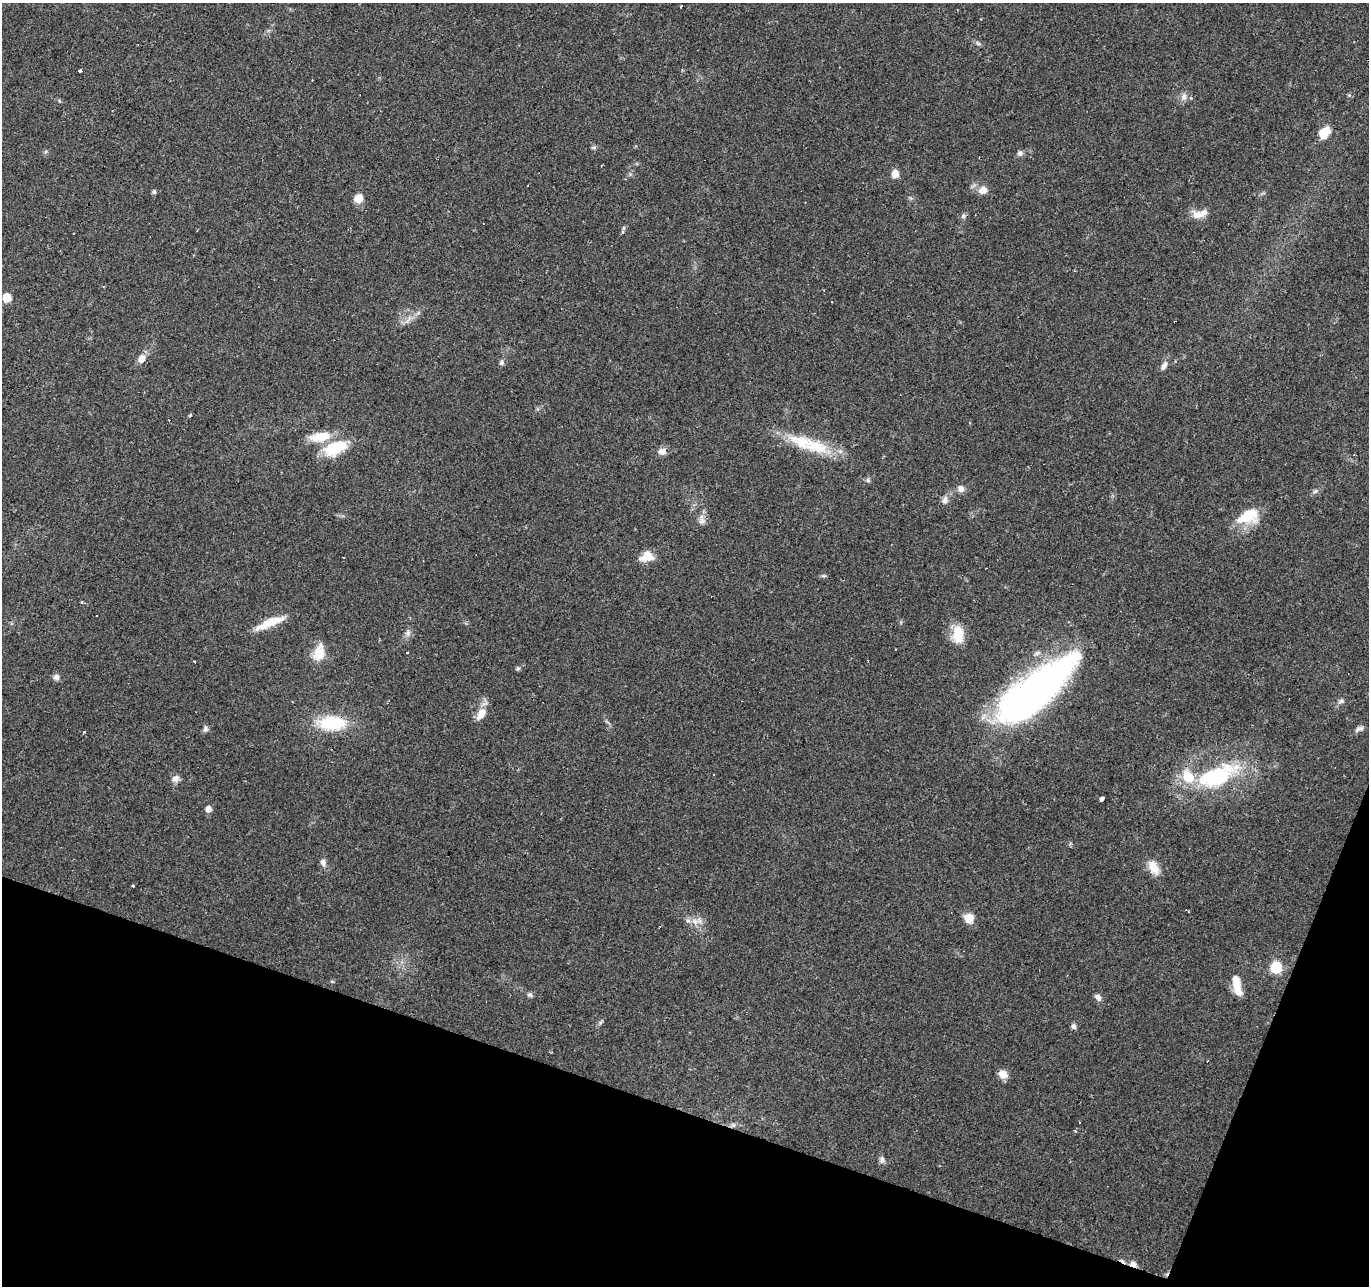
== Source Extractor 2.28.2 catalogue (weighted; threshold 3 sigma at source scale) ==
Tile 15 of 4 x 4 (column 3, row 4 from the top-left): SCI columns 2737-4103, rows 208-1491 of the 5474 x 5616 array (HDU 1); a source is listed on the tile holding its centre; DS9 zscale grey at full resolution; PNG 1371 x 1288 px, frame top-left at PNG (2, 3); no overlay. Shown black and unused: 17% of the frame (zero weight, under 2 of 3 exposures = <1% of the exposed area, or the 3 px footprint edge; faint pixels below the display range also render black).
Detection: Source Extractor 2.28.2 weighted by HDU 2 'WHT'; one run over the whole footprint, this tile lists its part. Background 0.066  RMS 0.0056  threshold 0.025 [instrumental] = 3 sigma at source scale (4.5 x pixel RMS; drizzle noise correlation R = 1.50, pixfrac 1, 0.0396/0.0396 arcsec/px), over >= 5 px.
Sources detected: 82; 6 cosmic-ray / hot-pixel residue — not listed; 4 inside a brighter listed object's ellipse — not listed separately; the other 72 listed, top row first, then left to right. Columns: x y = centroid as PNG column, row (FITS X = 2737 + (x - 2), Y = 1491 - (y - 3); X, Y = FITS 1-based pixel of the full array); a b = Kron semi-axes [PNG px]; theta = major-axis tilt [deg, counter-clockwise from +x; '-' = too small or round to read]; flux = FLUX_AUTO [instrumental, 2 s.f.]
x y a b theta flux
978 43 7 5 -31 1.2
80 71 4 3 - 2.2
312 80 2 2 - 0.4
1349 95 5 5 - 0.72
1184 96 10 7 -72 2.6
1324 132 15 9 50 11
593 147 8 4 8 0.96
46 151 6 4 71 0.8
1020 153 8 6 71 1.7
895 174 7 7 - 5.2
528 185 3 3 - 3.2
983 190 13 10 24 4.3
154 192 5 4 - 1.3
358 198 9 8 - 7.1
1197 214 15 12 -9 6
963 216 7 6 - 1.3
483 224 3 3 - 1.1
623 228 6 4 89 0.85
7 298 6 6 - 13
408 319 13 4 62 2.1
141 359 9 8 - 4.6
502 362 8 6 77 1.6
1164 366 13 7 60 2.7
190 415 5 3 - 0.67
320 437 28 12 8 12
817 446 59 17 -17 29
335 448 27 15 19 22
662 451 11 9 15 3.5
868 480 7 6 - 1.3
961 489 8 8 - 3.2
1315 491 9 5 32 1.6
945 500 12 8 43 2.8
1249 516 29 17 23 18
702 521 10 9 - 2.9
647 556 16 12 16 7.7
823 576 8 4 0 0.92
270 623 36 8 22 12
408 633 10 7 89 2.2
958 635 24 15 88 11
319 653 24 14 74 9.4
194 661 3 2 - 0.72
518 669 6 5 - 0.91
56 677 7 7 - 2.3
1035 691 84 26 40 320
1341 701 9 6 28 1.6
481 714 19 10 60 6.3
332 723 35 17 -2 28
205 729 9 6 -84 1.7
1359 729 13 6 25 2.2
85 732 3 3 - 1.7
713 775 3 3 - 1.2
1215 776 58 24 20 56
175 779 11 8 24 3.1
1102 799 4 3 - 14
208 809 5 5 - 4.3
323 863 11 7 -79 2.4
1154 868 22 12 -61 7.6
133 886 4 2 - 0.51
969 918 11 10 - 6.7
695 921 12 9 -16 4.8
1276 968 7 6 - 44
332 981 5 3 - 0.6
1237 987 19 9 -76 10
530 995 7 6 - 1.2
1098 997 10 7 -48 2.4
601 1022 9 4 60 1.1
1074 1027 7 6 - 1.8
1003 1074 10 8 -33 5.9
1079 1123 3 2 - 0.61
734 1125 6 4 89 1.1
882 1160 11 7 -82 2
1133 1264 10 6 -27 3.2
Overlapping masked pixels (flux is a lower limit): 3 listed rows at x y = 1035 691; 332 723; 1133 1264